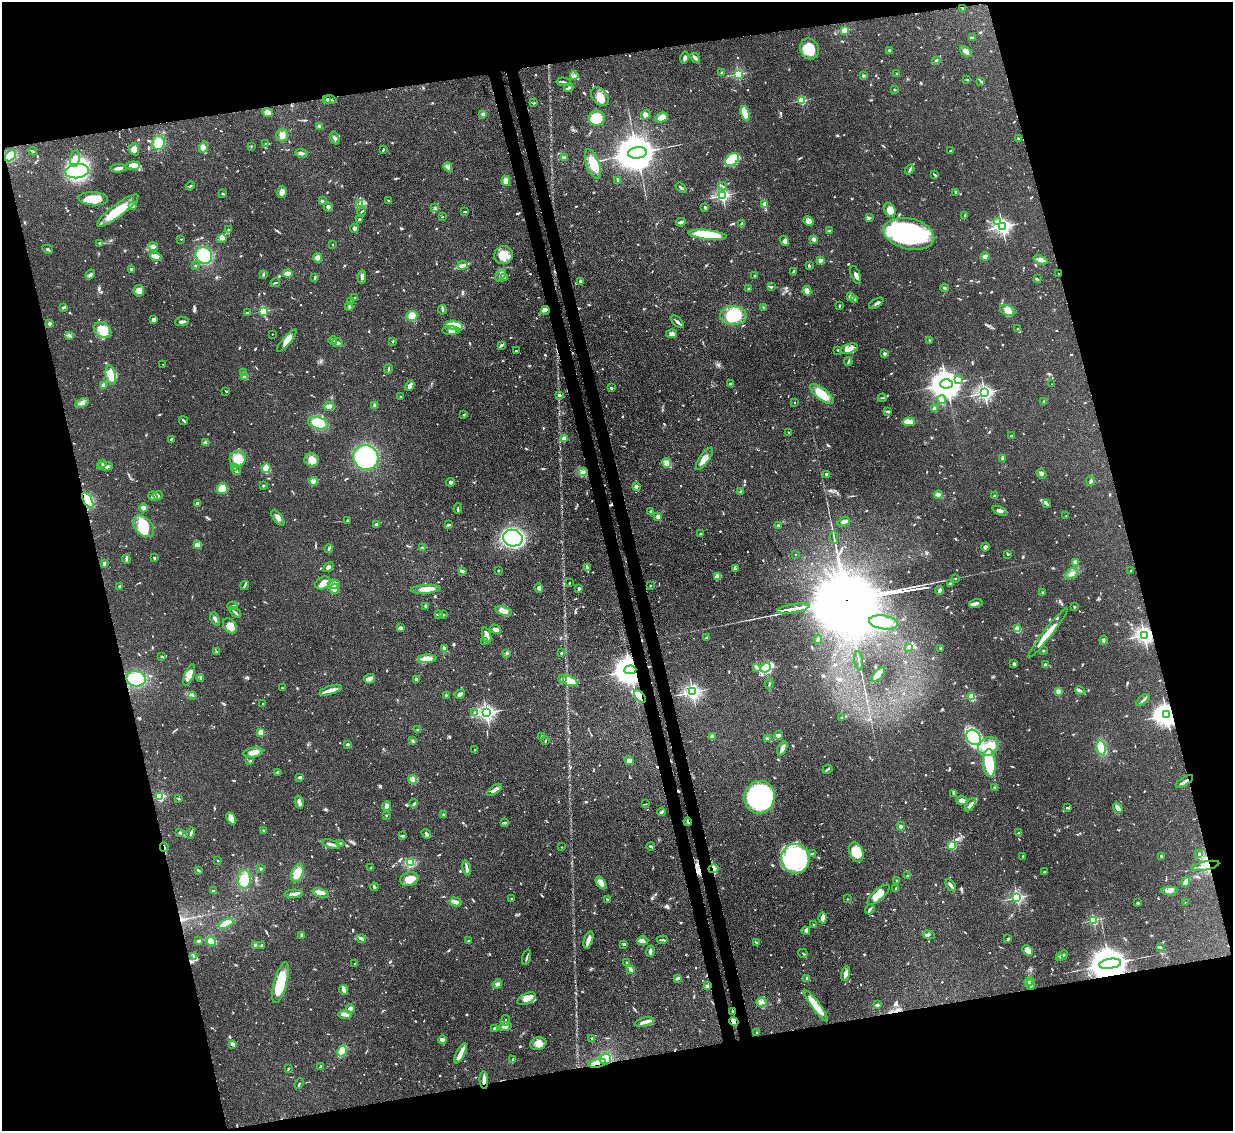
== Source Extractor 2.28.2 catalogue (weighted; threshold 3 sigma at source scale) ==
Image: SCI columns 78-5001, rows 218-4733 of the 5079 x 5065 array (HDU 1 of 3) = the unmasked area's bounding box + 8 px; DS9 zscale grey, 4 x 4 block average (1 PNG px = mean of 4 x 4 image px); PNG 1235 x 1133 px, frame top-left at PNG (2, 2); each listed source drawn as its Kron ellipse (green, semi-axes under 4 px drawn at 4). Shown black and unused: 30% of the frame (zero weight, under 3 of 4 exposures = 9% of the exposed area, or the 3 px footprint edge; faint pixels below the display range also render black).
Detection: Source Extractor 2.28.2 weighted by HDU 2 'WHT'. Background 0.125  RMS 0.0049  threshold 0.0222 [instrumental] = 3 sigma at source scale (4.5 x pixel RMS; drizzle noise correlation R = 1.50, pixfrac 1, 0.05/0.05 arcsec/px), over >= 5 px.
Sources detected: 1169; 2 too faint to see at this stretch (4 x 4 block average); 9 inside a brighter object's white glare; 15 cosmic-ray / hot-pixel residue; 1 long thin detection or spike segment (spike, bleed or trail) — neither listed nor drawn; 42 coinciding with a brighter row at this scale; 80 inside a brighter listed object's ellipse — not listed separately; of the other 1020, all 500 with FLUX_AUTO >= 2.65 (the completeness limit of this list) listed and drawn (520 fainter detections not listed), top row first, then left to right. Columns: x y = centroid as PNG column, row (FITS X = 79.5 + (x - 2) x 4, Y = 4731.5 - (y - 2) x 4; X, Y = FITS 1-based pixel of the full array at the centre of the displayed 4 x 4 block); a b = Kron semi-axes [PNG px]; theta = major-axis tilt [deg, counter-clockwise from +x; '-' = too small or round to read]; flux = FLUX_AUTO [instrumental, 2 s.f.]
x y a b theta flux
963 9 3 2 - 2.8
845 30 2 2 - 140
973 38 3 2 - 7.7
810 49 11 9 -67 67
890 50 4 2 - 5.5
966 52 7 3 -38 17
685 58 6 3 77 7.4
695 58 5 3 - 9.3
936 60 3 2 - 3.4
722 73 4 2 - 2.8
897 73 2 2 - 8.3
738 74 2 2 - 340
574 75 4 3 - 6.9
863 75 3 3 - 3.7
967 80 4 2 - 3
981 81 2 2 - 3.7
564 82 7 2 -4 4.8
569 88 4 2 - 7.7
894 89 2 2 - 12
600 97 10 7 -50 29
327 100 2 2 - 13
330 100 6 2 -10 4.4
802 100 2 2 - 220
534 103 3 2 - 2.7
267 112 5 4 - 15
745 113 7 3 -73 62
483 114 3 3 - 6.9
646 115 5 4 - 9.6
597 118 8 7 - 77
661 118 6 4 26 20
319 127 3 3 - 5.7
282 135 6 6 - 17
335 138 7 3 -68 6.9
1018 139 3 2 - 4.6
158 143 7 6 - 60
266 144 3 2 - 2.7
251 146 2 2 - 3.7
204 147 6 3 62 13
134 149 6 4 -73 17
383 150 3 2 - 3.6
951 150 4 2 - 2.8
33 151 4 2 - 3.2
301 153 6 3 -7 9
637 153 9 5 7 14000
10 156 6 4 46 49
564 157 2 2 - 11
75 158 8 5 79 21
732 160 7 5 38 80
593 164 15 6 -70 63
133 166 7 4 6 17
448 167 5 3 - 7.6
118 168 8 3 6 13
910 170 5 2 - 5.1
77 171 12 7 7 280
935 175 4 2 - 4.1
618 180 3 2 - 3.7
506 181 5 4 - 24
190 186 4 2 - 3.8
723 186 4 2 - 3.8
681 188 6 2 -37 6.5
282 192 6 4 84 21
956 192 3 2 - 5.7
223 194 2 2 - 4.8
722 195 2 2 - 760
93 199 15 6 -3 70
322 201 3 3 - 4.5
388 201 2 2 - 3.2
360 204 4 3 - 7.4
764 204 3 2 - 21
133 206 2 2 - 39
328 207 4 3 - 5.6
705 207 3 2 - 4
435 208 3 2 - 2.9
890 210 7 5 -63 32
118 211 25 6 37 97
362 212 5 2 - 3.2
464 212 3 2 - 2.9
965 215 4 2 - 3.3
442 217 2 2 - 3.2
869 218 4 2 - 3.7
359 219 3 2 - 5.5
809 221 5 4 - 31
681 222 5 2 - 12
997 222 3 2 - 5.1
742 224 3 3 - 8
1002 227 3 2 - 1300
354 228 4 3 - 6.1
228 230 2 2 - 5.1
829 231 3 2 - 4.2
909 234 26 15 -13 500
707 235 19 4 -6 170
181 239 2 2 - 2.8
222 239 5 4 - 8.5
814 239 3 3 - 12
784 241 5 4 - 9.8
100 244 3 2 - 3.3
333 245 2 2 - 2.9
153 247 5 4 - 7.4
48 249 5 2 - 5.8
204 255 9 8 - 130
503 255 9 9 - 47
156 256 6 3 -17 24
985 257 4 3 - 14
317 258 5 4 - 9.4
820 260 2 2 - 51
1041 260 7 3 -21 11
195 265 2 2 - 11
463 265 5 4 - 8.4
809 266 2 2 - 18
131 269 2 2 - 26
794 272 4 3 - 10
90 274 5 2 - 4.9
263 274 3 2 - 4.7
288 274 5 3 - 19
1058 274 2 2 - 3.9
501 275 7 3 55 9.5
856 275 9 2 -69 13
754 276 2 2 - 4.2
362 277 6 3 81 8.4
315 278 4 2 - 4.3
504 278 3 2 - 3.9
1037 279 4 2 - 3.2
580 282 3 2 - 7.3
275 283 5 2 - 3.3
771 287 3 2 - 4.1
944 288 4 2 - 3.5
748 289 3 2 - 3.9
139 291 6 5 - 15
807 291 5 3 - 18
851 297 4 3 - 13
354 298 3 2 - 4
855 299 2 2 - 3.6
351 302 4 2 - 3.8
876 303 8 2 32 6.3
839 306 2 2 - 3.4
63 307 2 2 - 5
349 307 4 2 - 3.9
764 307 3 2 - 2.8
442 310 5 2 - 4.4
545 310 4 3 - 5.5
1008 310 8 5 -24 24
263 311 2 2 - 260
248 312 3 2 - 3.6
412 316 5 5 - 40
733 316 13 9 -3 110
154 320 4 3 - 16
182 321 7 3 6 8.9
677 322 8 2 -44 8.4
49 323 2 2 - 45
455 326 8 4 -10 92
1018 329 4 3 - 4.8
103 330 9 7 -38 58
451 331 8 4 0 11
272 334 2 2 - 2.7
672 334 5 3 - 11
70 336 4 2 - 4.8
333 340 4 2 - 3.9
930 340 2 2 - 6.6
287 341 14 4 50 27
393 341 3 2 - 3.3
337 343 5 3 - 7.5
501 345 3 2 - 8.5
849 349 9 4 17 21
838 350 3 2 - 2.9
516 351 2 2 - 4.5
885 354 2 2 - 32
848 362 4 2 - 4.1
163 364 2 2 - 2.7
388 369 4 2 - 2.7
244 373 3 2 - 3.3
111 375 10 5 -76 43
245 376 2 2 - 80
959 379 3 2 - 5.4
730 384 2 2 - 6.8
946 384 6 4 3 5800
1052 384 2 2 - 3.2
103 385 4 3 - 6.7
410 386 5 3 - 14
611 388 2 2 - 17
226 391 2 2 - 2.8
984 393 2 2 - 1000
822 394 14 5 -38 67
560 395 2 2 - 11
401 396 3 2 - 2.8
883 398 4 2 - 3.4
942 400 4 2 - 4.6
795 402 2 2 - 3.3
1044 402 3 2 - 5.8
82 403 7 3 24 9.4
329 406 5 3 - 15
375 406 3 2 - 8.1
935 408 2 2 - 83
888 412 3 2 - 3.3
464 415 2 2 - 2.9
184 421 4 2 - 6.5
909 422 6 2 -4 36
318 423 10 5 -16 71
788 432 2 2 - 4.4
1011 436 4 2 - 4.9
564 438 2 2 - 71
171 439 3 2 - 2.9
206 442 2 2 - 50
366 457 13 12 - 230
1003 458 4 2 - 3.7
238 459 8 8 - 41
704 459 13 4 55 23
312 460 7 6 - 24
102 463 3 2 - 4.6
667 463 5 4 - 16
105 466 8 2 -1 8.3
234 468 4 2 - 7.9
266 468 5 3 - 95
236 471 4 2 - 4.8
583 472 4 4 - 8.6
1041 474 5 2 - 5.3
827 475 4 2 - 8.3
313 481 4 3 - 18
1090 481 5 3 - 5.4
451 482 4 3 - 8.3
263 485 2 2 - 16
636 486 2 2 - 47
222 489 5 5 - 46
740 492 3 2 - 5.3
158 495 4 3 - 6.2
938 495 4 3 - 15
153 496 5 3 - 19
995 496 3 2 - 13
88 500 8 4 -59 100
197 503 2 2 - 10
1046 503 3 2 - 4.4
144 508 4 3 - 10
458 508 5 2 - 3.5
1000 511 8 3 -23 9.9
651 512 3 2 - 6.1
1066 516 2 2 - 4.7
658 517 2 2 - 53
278 518 9 3 -53 13
347 520 3 2 - 2.9
844 522 6 3 22 18
376 524 4 2 - 7.9
448 525 3 2 - 5
778 525 3 3 - 3.3
143 526 12 8 -47 80
700 534 2 2 - 3.1
513 538 10 8 -14 520
834 538 6 2 -79 4.2
197 545 2 2 - 98
985 547 4 4 - 8.4
422 548 2 2 - 32
329 549 4 2 - 3.5
795 554 2 2 - 5.5
1008 554 3 2 - 3.2
154 558 2 2 - 4.7
126 559 5 2 - 3.8
1075 562 2 2 - 56
104 563 2 2 - 33
328 567 6 3 48 6.9
587 568 4 3 - 5.4
735 568 4 2 - 4
498 570 2 2 - 3.1
1131 570 2 2 - 7
462 571 4 4 - 5.5
1071 574 6 5 - 14
718 576 4 3 - 8.2
955 578 2 2 - 5.8
323 583 8 6 30 20
569 583 2 2 - 3.4
334 584 6 4 12 13
950 584 3 2 - 5.5
245 585 4 2 - 4.3
650 585 2 2 - 5.3
120 586 2 2 - 8.9
539 588 4 4 - 10
334 589 5 4 - 13
426 589 15 4 4 28
579 589 2 2 - 10
939 590 4 2 - 8.6
1043 593 2 2 - 4.1
976 603 7 3 15 11
232 606 5 2 - 3.6
425 606 3 2 - 4.4
1074 607 2 2 - 4
793 608 16 2 9 7900
503 611 8 4 -19 25
235 612 6 2 -41 6.6
438 614 3 2 - 3.1
443 615 4 2 - 5.2
215 619 7 2 -60 8.2
884 622 14 7 -10 75
230 626 8 6 -57 40
400 628 4 3 - 5.1
495 629 5 2 - 7.7
1017 629 2 2 - 140
1048 633 31 4 52 48
487 635 8 4 -74 18
1144 635 3 2 - 1300
707 637 3 2 - 8.1
818 639 4 3 - 4.9
1104 640 4 2 - 3.9
484 641 2 2 - 3.2
909 647 3 2 - 5.8
941 648 3 2 - 2.8
444 649 3 2 - 16
217 651 3 2 - 3
1043 651 3 2 - 2.7
507 653 3 2 - 4.2
561 653 3 2 - 3.1
162 656 2 2 - 2.8
427 659 9 4 1 20
859 661 9 2 -82 6.4
1014 664 2 2 - 7.6
1045 665 3 2 - 6.2
756 668 4 2 - 5.1
766 668 6 4 36 150
630 670 6 4 5 6000
878 674 9 3 49 56
189 675 11 4 68 20
200 678 4 2 - 3.4
136 679 9 8 - 76
369 679 5 5 - 10
416 679 4 2 - 4.5
562 679 2 2 - 10
570 681 7 4 -21 89
769 684 5 2 - 3.8
282 688 2 2 - 5.8
331 690 12 2 17 29
1058 691 2 2 - 65
1080 691 5 2 - 5.9
692 692 3 2 - 1100
460 694 5 2 - 9.5
193 695 4 2 - 3.7
446 695 4 2 - 3.4
640 696 7 4 -47 62
971 697 2 2 - 180
1143 700 8 2 39 6.4
263 704 2 2 - 4.1
475 713 3 2 - 3.1
486 713 3 2 - 1100
1167 715 4 3 - 2700
841 717 3 2 - 2.6
418 729 4 2 - 3.1
261 732 2 2 - 120
779 735 4 3 - 15
542 736 2 2 - 4.4
712 736 3 2 - 3.1
973 737 8 6 -53 79
768 738 4 3 - 4.4
545 740 3 2 - 2.7
413 741 3 3 - 4.2
348 744 3 2 - 4.2
988 747 11 9 32 43
782 748 7 3 64 14
1101 748 8 4 -80 64
475 750 2 2 - 6
253 752 10 4 9 23
629 760 5 3 - 11
250 761 3 2 - 3.1
989 763 14 6 -86 130
827 769 5 2 - 4.8
278 772 3 2 - 8
300 777 4 2 - 6.8
413 779 4 4 - 18
1184 782 10 2 33 10
995 788 2 2 - 29
495 790 8 3 35 16
953 793 3 2 - 2.9
160 797 2 2 - 250
760 797 16 15 - 480
178 799 3 2 - 3.5
962 801 5 4 - 17
299 802 6 4 -76 11
413 803 4 2 - 4.1
645 804 4 2 - 2.9
970 805 8 3 54 10
387 806 5 3 - 20
1068 808 3 2 - 2.6
1118 808 6 3 -53 16
662 812 4 3 - 5.5
443 814 3 2 - 3
386 815 2 2 - 9.1
231 818 6 4 -60 24
504 822 3 2 - 2.9
688 822 4 2 - 4.8
901 826 4 3 - 8.7
264 830 3 2 - 4.6
179 832 3 2 - 2.8
191 833 5 2 - 10
1019 833 2 2 - 19
426 834 5 2 - 5.4
402 836 3 2 - 4.7
340 843 4 3 - 4.2
331 844 9 2 -18 9.9
651 846 4 2 - 4.6
952 846 2 2 - 210
164 847 5 2 - 3.4
562 847 2 2 - 3.4
856 852 10 6 -66 75
812 853 3 2 - 3
1199 854 3 2 - 3.5
1023 856 4 2 - 3.2
1161 856 3 2 - 3.3
795 859 15 14 - 420
218 860 2 2 - 5.4
411 863 3 2 - 67
1205 866 14 2 11 14
261 868 2 2 - 14
371 868 4 2 - 5.2
467 868 7 3 -78 8.5
713 869 5 2 - 6.7
198 870 4 2 - 3.3
1044 871 2 2 - 2.8
297 873 9 5 70 36
908 876 2 2 - 28
244 879 9 6 88 57
409 879 9 6 18 36
897 880 2 2 - 6.1
1186 882 5 4 - 8
601 883 7 4 -53 18
951 885 7 3 -54 10
374 887 4 2 - 7.2
896 888 2 2 - 12
214 891 3 2 - 3.8
1170 891 8 3 -1 12
321 893 8 2 -20 9.9
294 894 9 3 3 16
878 895 14 5 41 30
1017 897 2 2 - 600
511 899 2 2 - 10
847 899 2 2 - 3.7
608 900 3 2 - 4
456 902 6 3 -14 9.5
1185 902 2 2 - 2.9
1138 903 3 2 - 3.7
870 909 5 2 - 6.7
823 918 5 3 - 16
1093 920 2 2 - 320
226 924 8 3 25 58
814 925 3 2 - 2.8
806 931 4 3 - 7.1
302 935 3 2 - 15
928 935 6 2 -14 5.4
361 939 4 2 - 10
1008 939 2 2 - 7.2
588 940 9 3 72 20
662 940 5 2 - 4.1
199 941 3 2 - 5.2
211 941 5 4 - 32
469 941 3 2 - 3.9
643 941 5 3 - 7.2
756 942 4 2 - 3
624 944 4 2 - 4.5
255 945 2 2 - 53
262 945 3 3 - 4
1160 947 3 3 - 3.6
1028 950 6 4 -45 24
650 951 6 3 78 7.8
803 953 5 2 - 3
1062 955 6 2 43 5.9
194 956 4 2 - 4.9
526 957 8 2 73 5.3
1060 957 4 3 - 6.1
627 962 2 2 - 2.9
355 963 2 2 - 4
1110 964 11 5 8 13000
630 969 4 2 - 9.2
846 974 7 3 76 21
677 978 2 2 - 3
807 979 2 2 - 36
1029 982 4 2 - 4.3
280 983 21 6 75 120
497 984 5 3 - 6.3
1031 984 6 3 83 8.2
707 986 2 2 - 34
344 990 5 2 - 16
527 999 10 5 26 27
761 1002 5 3 - 7.3
816 1005 19 4 -53 63
877 1005 4 3 - 4.1
350 1009 4 3 - 21
732 1012 2 2 - 3.8
345 1015 6 4 -7 11
506 1020 5 2 - 3.4
644 1022 10 3 12 15
734 1022 5 3 - 23
505 1026 6 3 17 9.4
495 1028 3 2 - 8.9
757 1032 2 2 - 4.6
592 1038 3 2 - 4.4
442 1040 4 2 - 5.7
233 1044 4 2 - 13
538 1044 8 6 16 24
342 1051 6 3 59 76
460 1053 11 3 64 42
606 1059 5 5 - 52
512 1060 3 2 - 3.1
597 1063 9 2 13 14
321 1067 4 2 - 5.6
288 1068 3 2 - 3.3
484 1080 9 3 -86 14
299 1084 5 2 - 2.8
Overlapping masked pixels (flux is a lower limit): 17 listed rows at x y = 1058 274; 88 500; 1144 635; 630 670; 640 696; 1167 715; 1184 782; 688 822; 164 847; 1205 866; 713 869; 1110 964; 732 1012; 734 1022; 606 1059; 597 1063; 484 1080
Diffuse or blended objects may show on this block-average render without a row.